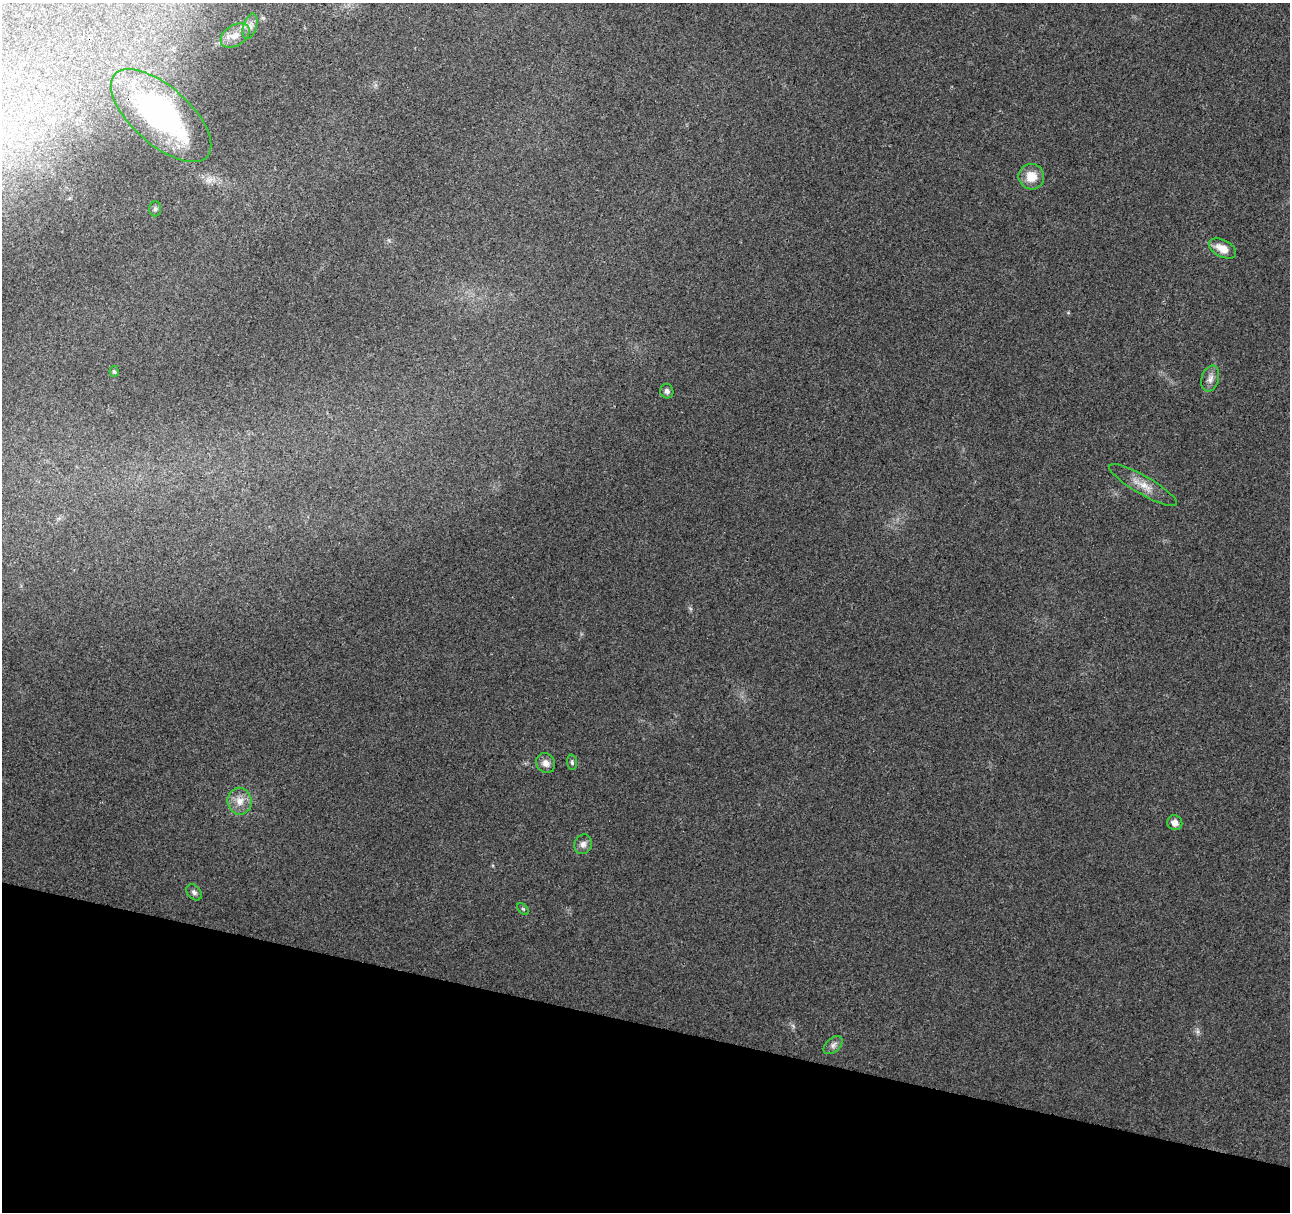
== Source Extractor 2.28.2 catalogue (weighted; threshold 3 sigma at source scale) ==
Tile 15 of 4 x 4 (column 3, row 4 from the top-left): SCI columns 2595-3882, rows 233-1442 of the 5178 x 5357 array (HDU 1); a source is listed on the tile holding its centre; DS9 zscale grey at full resolution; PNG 1292 x 1214 px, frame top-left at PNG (2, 3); each listed source drawn as its Kron ellipse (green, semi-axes under 4 px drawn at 4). Shown black and unused: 16% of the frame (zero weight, under 3 of 4 exposures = <1% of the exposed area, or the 3 px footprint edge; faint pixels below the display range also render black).
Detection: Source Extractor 2.28.2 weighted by HDU 2 'WHT'; one run over the whole footprint, this tile lists its part. Background 0.0265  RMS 0.0036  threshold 0.0164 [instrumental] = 3 sigma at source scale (4.5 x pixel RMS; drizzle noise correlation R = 1.50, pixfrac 1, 0.0396/0.0396 arcsec/px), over >= 5 px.
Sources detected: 18; all 18 listed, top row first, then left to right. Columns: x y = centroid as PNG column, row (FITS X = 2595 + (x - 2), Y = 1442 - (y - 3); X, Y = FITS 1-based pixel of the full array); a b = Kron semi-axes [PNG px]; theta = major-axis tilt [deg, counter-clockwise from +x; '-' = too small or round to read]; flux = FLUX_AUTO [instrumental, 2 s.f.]
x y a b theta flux
250 26 13 6 73 2
235 36 16 10 32 3.6
161 116 62 28 -41 98
1031 177 13 12 - 6
155 209 7 6 - 0.89
1222 248 15 8 -28 4.9
114 371 5 4 - 0.63
1210 379 13 8 74 2.2
667 391 7 6 - 1.1
1143 485 39 9 -30 5.5
572 762 8 5 -88 0.75
546 763 10 9 - 2.2
240 801 13 12 - 4.1
1175 823 8 7 - 2.1
583 844 10 8 64 1.9
194 892 9 6 -48 1.1
523 909 7 4 -45 0.53
833 1045 11 7 42 1.5